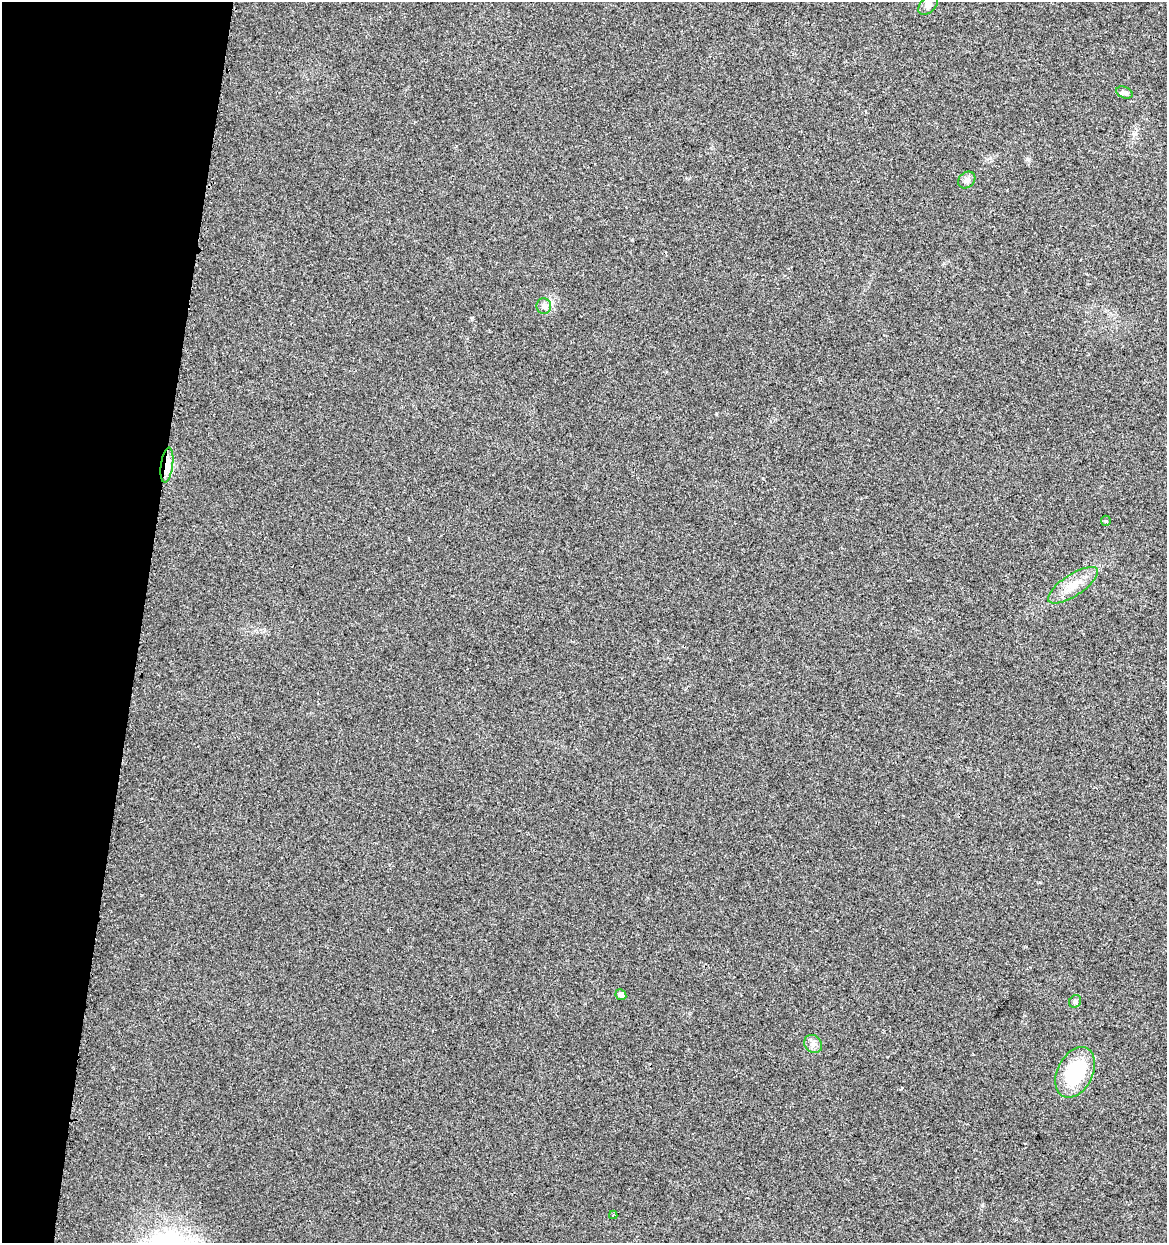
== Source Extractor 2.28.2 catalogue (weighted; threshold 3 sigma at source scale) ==
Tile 9 of 4 x 4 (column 1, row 3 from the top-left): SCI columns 297-1461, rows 1251-2491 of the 5195 x 5001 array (HDU 1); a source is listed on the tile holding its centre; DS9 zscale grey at full resolution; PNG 1169 x 1245 px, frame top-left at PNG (2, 2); each listed source drawn as its Kron ellipse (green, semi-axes under 4 px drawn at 4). Shown black and unused: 12% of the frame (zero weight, under 2 of 3 exposures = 2% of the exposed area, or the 3 px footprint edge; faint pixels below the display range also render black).
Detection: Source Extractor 2.28.2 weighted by HDU 2 'WHT'; one run over the whole footprint, this tile lists its part. Background 0.0194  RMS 0.0063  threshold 0.0285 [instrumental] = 3 sigma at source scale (4.5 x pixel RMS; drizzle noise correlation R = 1.50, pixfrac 1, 0.0396/0.0396 arcsec/px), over >= 5 px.
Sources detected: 12; all 12 listed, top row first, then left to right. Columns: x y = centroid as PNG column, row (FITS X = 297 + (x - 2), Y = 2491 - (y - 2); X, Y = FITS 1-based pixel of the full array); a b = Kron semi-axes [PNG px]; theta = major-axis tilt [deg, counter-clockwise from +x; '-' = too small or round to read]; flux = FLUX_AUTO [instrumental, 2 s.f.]
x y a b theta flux
928 5 12 7 45 2.9
1124 92 9 5 -21 1.8
967 180 9 7 40 2.5
544 306 8 7 - 2.2
167 465 17 6 82 6.9
1106 521 5 5 - 0.88
1073 585 29 10 33 11
621 995 6 5 - 2.5
1075 1001 7 5 55 1.3
813 1044 10 8 -47 3.1
1075 1072 27 17 63 37
613 1215 4 2 - 0.62
Overlapping masked pixels (flux is a lower limit): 1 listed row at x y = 167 465
Unlisted compact peaks at least as high as the median listed source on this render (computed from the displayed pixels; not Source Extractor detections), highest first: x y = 1027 159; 982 1205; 1024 1015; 716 414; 763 478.